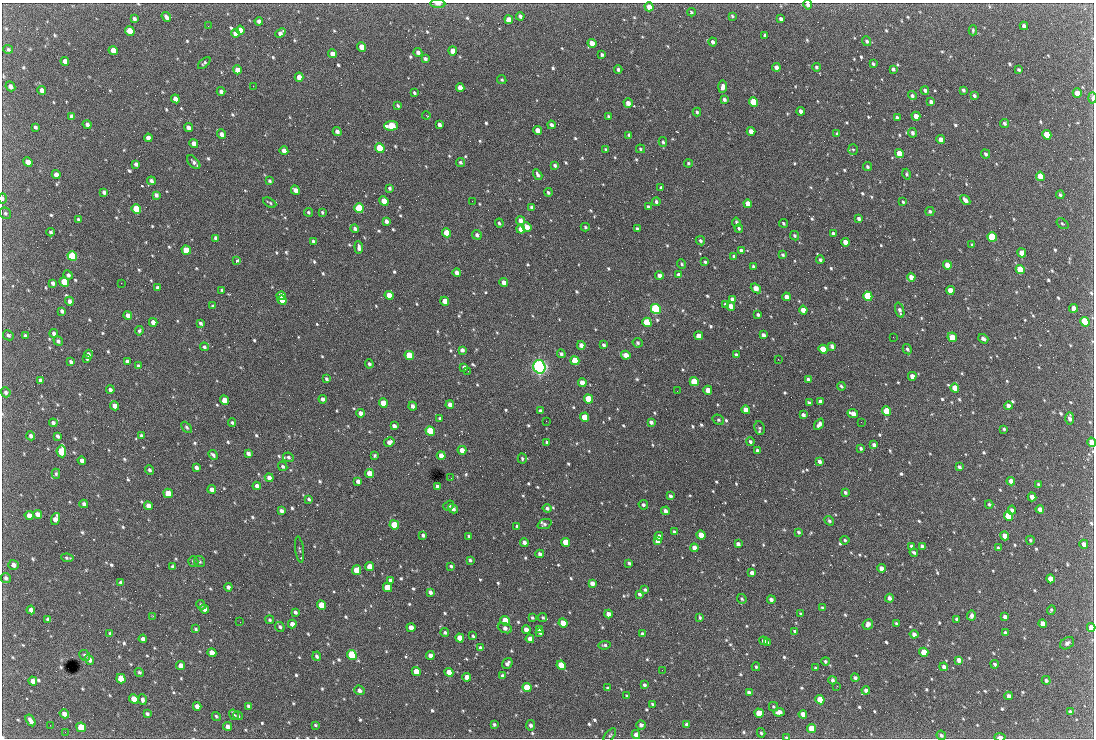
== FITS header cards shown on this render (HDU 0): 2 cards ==
NAXIS1  =                 1092 /fastest changing axis
NAXIS2  =                  736 /next to fastest changing axis

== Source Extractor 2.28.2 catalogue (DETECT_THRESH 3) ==
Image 1092 x 736 px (HDU 0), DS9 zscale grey, 1 PNG px = 1 image px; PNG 1096 x 740 px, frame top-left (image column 1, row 736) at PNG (2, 3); each listed source drawn as its Kron ellipse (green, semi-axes under 4 px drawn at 4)
Background 2590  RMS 47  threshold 140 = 3 sigma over >= 5 px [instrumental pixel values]
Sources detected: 821; of the 821, the 500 brightest by FLUX_AUTO listed and drawn (321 fainter detections omitted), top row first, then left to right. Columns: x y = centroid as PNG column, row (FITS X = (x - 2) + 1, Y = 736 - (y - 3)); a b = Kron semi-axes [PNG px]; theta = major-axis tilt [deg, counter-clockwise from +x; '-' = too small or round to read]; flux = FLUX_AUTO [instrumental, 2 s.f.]
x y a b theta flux
438 4 7 4 -3 1.1e+04
808 5 5 4 - 1.0e+04
649 7 4 4 - 3.0e+04
691 12 4 3 - 4.4e+03
520 16 4 3 - 8.6e+03
732 16 4 3 - 4.7e+03
166 17 5 3 - 9.7e+03
134 18 4 3 - 6.9e+03
781 19 4 3 - 9.0e+03
509 20 4 4 - 3.8e+04
259 21 4 4 - 1.1e+04
208 26 2 2 - 4.6e+03
1024 26 4 3 - 1.1e+04
240 30 4 4 - 1.8e+04
973 30 5 3 - 4.7e+03
130 31 5 4 - 5.7e+04
235 33 4 4 - 1.2e+04
280 33 6 4 43 1.3e+04
765 35 4 3 - 8.0e+03
867 41 5 4 - 8.1e+03
713 42 4 4 - 9.0e+03
592 43 4 4 - 2.8e+04
362 47 5 4 - 4.7e+04
8 49 5 4 - 6.5e+03
113 50 5 4 - 3.5e+04
453 51 4 4 - 3.1e+04
418 52 4 4 - 1.1e+04
332 54 4 4 - 2.5e+04
602 55 4 3 - 7.1e+03
425 59 4 3 - 1.0e+04
65 61 4 4 - 2.0e+04
204 63 7 4 44 5.7e+03
873 64 3 3 - 5.6e+03
776 67 4 4 - 1.5e+04
816 67 4 4 - 5.4e+03
618 69 4 4 - 6.8e+03
893 69 4 3 - 7.6e+03
237 70 4 4 - 2.5e+04
1019 70 4 3 - 5.2e+03
299 77 4 4 - 2.1e+04
502 80 5 4 - 4.7e+03
10 86 5 4 - 1.6e+04
253 86 2 2 - 1.9e+04
723 87 6 4 85 1.4e+04
460 88 4 4 - 2.6e+04
42 90 4 4 - 1.6e+04
925 90 4 4 - 8.8e+03
963 90 4 3 - 6.5e+03
221 91 4 3 - 1.2e+04
414 93 4 3 - 4.9e+03
1077 93 4 4 - 3.6e+04
912 96 4 4 - 7.1e+03
974 96 4 3 - 6.7e+03
1092 98 6 3 -89 1.1e+04
175 99 4 4 - 1.9e+04
724 99 4 4 - 7.4e+03
754 102 5 4 - 1.3e+05
931 102 4 4 - 1.3e+04
628 103 4 4 - 1.7e+04
398 106 4 3 - 5.4e+03
801 111 4 3 - 1.3e+04
697 112 4 3 - 5.1e+03
426 115 4 2 - 1.4e+04
72 116 4 4 - 1.0e+04
916 116 4 4 - 2.3e+04
608 117 4 3 - 6.8e+03
897 118 4 3 - 9.5e+03
1004 123 4 4 - 6.5e+03
87 124 5 4 - 1.0e+04
439 125 4 3 - 9.7e+03
551 125 4 3 - 9.6e+03
391 126 7 5 4 1.5e+05
35 127 4 3 - 7.2e+03
188 128 4 4 - 1.6e+04
538 130 4 4 - 3.0e+04
337 131 5 4 - 1.2e+04
751 131 4 4 - 3.0e+04
912 133 5 4 - 7.8e+03
221 134 5 4 - 1.7e+04
837 134 4 3 - 6.3e+03
629 135 4 3 - 5.7e+03
1047 135 5 4 - 9.2e+04
148 138 4 4 - 1.6e+04
941 139 4 4 - 2.4e+04
663 142 5 4 - 5.1e+03
194 144 4 4 - 2.0e+04
380 148 5 4 - 1.3e+05
641 149 5 3 - 4.7e+03
853 149 5 5 - 4.7e+03
606 150 3 3 - 5.0e+03
284 151 4 4 - 2.2e+04
899 153 5 4 - 5.2e+04
986 154 5 4 - 7.3e+03
28 162 5 4 - 3.0e+04
194 162 8 4 -46 9.7e+03
460 162 4 3 - 6.0e+03
688 163 4 4 - 4.6e+03
136 164 4 4 - 8.8e+03
555 165 3 3 - 6.6e+03
868 167 4 4 - 6.2e+03
907 174 5 4 - 5.3e+03
56 175 4 4 - 1.8e+04
538 175 6 3 -59 8.6e+03
1040 176 5 4 - 7.1e+04
151 181 4 3 - 8.7e+03
270 181 4 3 - 5.1e+03
389 188 4 4 - 6.4e+03
660 188 3 3 - 1.3e+04
295 190 5 4 - 1.9e+04
104 192 4 3 - 8.8e+03
548 192 4 3 - 5.4e+03
156 195 4 4 - 1.1e+04
1060 195 4 3 - 5.1e+03
3 199 5 4 - 5.0e+03
965 200 6 3 -48 1.4e+04
384 201 5 4 - 5.2e+04
472 201 2 2 - 5.7e+03
656 202 4 3 - 6.5e+03
903 202 3 3 - 4.4e+03
270 203 7 3 -27 4.7e+03
748 204 4 4 - 3.8e+04
532 207 4 3 - 8.4e+03
648 207 4 3 - 7.3e+03
359 208 5 4 - 2.3e+05
136 209 5 4 - 1.9e+05
930 211 4 4 - 6.4e+03
308 212 4 4 - 5.2e+03
322 212 4 3 - 4.6e+03
5 213 6 5 - 5.7e+03
859 218 4 3 - 8.6e+03
78 219 4 3 - 5.3e+03
520 220 5 4 - 1.5e+04
386 221 4 4 - 1.1e+04
736 222 4 4 - 6.0e+03
499 223 4 3 - 5.4e+03
784 223 4 3 - 4.4e+03
1062 224 7 4 -35 4.7e+03
527 227 5 4 - 2.5e+04
585 227 4 3 - 4.6e+03
355 228 4 4 - 7.4e+03
739 228 4 4 - 5.3e+03
521 229 4 4 - 2.3e+04
637 229 4 3 - 8.3e+03
51 232 4 3 - 7.0e+03
447 233 5 4 - 7.6e+04
833 234 4 3 - 9.7e+03
477 235 5 4 - 8.6e+03
795 236 5 4 - 4.8e+03
992 237 5 4 - 2.3e+05
216 238 4 3 - 1.1e+04
700 241 5 4 - 6.6e+03
313 242 4 3 - 8.1e+03
845 242 4 4 - 2.5e+04
972 245 4 3 - 5.0e+03
359 247 6 3 -83 1.1e+04
186 250 5 4 - 8.0e+04
741 251 4 3 - 9.8e+03
1022 253 4 4 - 3.9e+04
783 255 3 3 - 5.2e+03
72 256 5 4 - 2.8e+05
734 256 4 3 - 6.6e+03
820 260 4 4 - 6.3e+03
236 261 3 3 - 1.2e+05
705 262 3 3 - 5.2e+03
682 264 5 4 - 4.7e+03
947 265 4 4 - 3.2e+04
753 266 3 3 - 5.7e+03
1020 269 5 4 - 8.4e+04
457 273 4 4 - 1.6e+04
68 275 5 4 - 8.1e+03
659 275 4 4 - 1.5e+04
679 275 4 3 - 1.4e+04
911 277 4 4 - 2.2e+04
64 282 5 4 - 1.0e+05
504 282 4 3 - 1.8e+04
53 283 4 3 - 9.2e+03
121 283 2 2 - 8.7e+03
157 287 3 3 - 4.9e+03
756 288 5 4 - 3.3e+04
222 290 4 3 - 4.6e+03
950 290 4 4 - 3.2e+04
389 295 5 4 - 3.6e+04
281 296 4 4 - 6.2e+04
868 296 5 4 - 2.4e+05
786 297 4 4 - 2.2e+04
732 299 4 3 - 1.3e+04
282 300 5 4 - 6.9e+04
69 301 4 3 - 1.3e+04
445 301 4 4 - 4.1e+04
725 304 4 3 - 5.4e+03
213 306 4 3 - 5.8e+03
731 306 4 4 - 2.4e+04
1073 308 4 4 - 2.0e+04
656 309 5 4 - 5.4e+05
803 310 4 4 - 3.0e+04
900 310 8 4 -73 1.0e+04
62 311 4 3 - 8.4e+03
128 315 4 4 - 1.5e+04
758 315 3 3 - 6.7e+03
153 322 4 4 - 1.8e+04
647 322 5 4 - 1.5e+05
1085 322 5 4 - 2.0e+05
200 323 4 3 - 6.8e+03
139 331 4 4 - 6.1e+03
54 333 4 3 - 8.3e+03
8 335 6 5 - 7.5e+03
763 335 4 3 - 1.0e+04
25 336 4 3 - 7.4e+03
699 336 4 4 - 3.4e+04
893 337 2 2 - 1.4e+04
952 337 5 4 - 8.8e+04
983 339 5 3 - 1.1e+04
58 341 5 4 - 7.9e+03
637 343 5 4 - 6.3e+03
581 345 4 4 - 2.1e+04
604 345 4 3 - 6.9e+03
832 346 4 3 - 1.2e+04
204 347 4 4 - 6.7e+03
823 349 5 4 - 8.7e+04
907 349 5 4 - 6.8e+03
462 350 4 4 - 9.9e+03
88 354 4 4 - 1.1e+04
561 354 4 4 - 8.8e+03
409 355 5 4 - 1.2e+05
626 355 5 4 - 3.0e+04
736 355 4 3 - 9.0e+03
87 359 4 3 - 5.5e+03
778 359 2 2 - 1.2e+04
575 361 5 4 - 9.8e+04
71 362 4 3 - 9.0e+03
127 362 4 3 - 1.0e+04
369 364 4 4 - 6.2e+03
138 366 4 3 - 7.2e+03
464 367 4 3 - 8.6e+03
539 367 7 6 - 1.3e+06
468 371 2 2 - 5.8e+03
912 376 4 4 - 1.9e+04
326 379 4 3 - 5.9e+03
808 379 4 3 - 8.2e+03
40 380 4 3 - 8.3e+03
694 382 5 4 - 1.4e+05
582 383 4 4 - 2.6e+04
841 386 4 3 - 5.6e+03
955 388 4 4 - 4.0e+04
110 390 4 3 - 8.8e+03
708 390 4 4 - 3.3e+04
677 391 2 2 - 5.6e+03
6 392 5 4 - 8.0e+03
323 399 4 3 - 9.9e+03
588 399 5 4 - 1.1e+05
224 400 5 4 - 4.0e+04
820 401 4 4 - 1.4e+04
383 403 4 4 - 5.4e+04
809 403 4 3 - 1.1e+04
450 405 4 4 - 1.9e+04
115 406 5 4 - 2.3e+04
413 406 4 4 - 1.3e+04
1008 406 4 3 - 1.3e+04
746 410 4 4 - 2.8e+04
540 411 4 3 - 9.5e+03
887 411 5 4 - 1.4e+05
360 413 4 4 - 1.7e+04
853 413 5 4 - 2.2e+04
803 415 4 3 - 1.2e+04
585 417 5 4 - 8.5e+04
1070 418 6 4 90 1.1e+04
440 419 4 3 - 9.5e+03
718 420 6 4 -36 5.8e+03
546 421 2 2 - 6.6e+03
651 422 4 3 - 9.9e+03
861 422 2 2 - 5.7e+03
53 423 4 4 - 9.2e+03
232 423 4 3 - 4.9e+03
819 424 6 4 54 1.5e+04
394 426 4 4 - 1.2e+04
187 427 6 4 -46 5.1e+03
760 428 7 5 -81 6.4e+03
1004 429 3 3 - 4.9e+03
430 431 5 4 - 1.6e+05
141 435 4 3 - 4.7e+03
31 436 4 4 - 9.1e+03
58 436 4 3 - 8.0e+03
389 442 5 4 - 1.6e+04
547 442 4 3 - 6.4e+03
750 442 4 4 - 7.5e+03
1092 442 5 4 - 4.2e+04
874 445 4 3 - 9.5e+03
861 448 4 3 - 6.8e+03
462 450 4 4 - 2.9e+04
757 450 4 3 - 8.7e+03
61 451 6 5 - 1.5e+05
248 453 4 3 - 1.1e+04
213 455 5 4 - 8.1e+03
375 455 4 3 - 5.1e+03
441 456 4 4 - 2.9e+04
288 457 5 4 - 6.5e+03
522 458 5 4 - 5.6e+03
82 460 4 3 - 1.3e+04
819 461 4 3 - 1.2e+04
283 466 5 4 - 7.4e+03
196 467 4 3 - 1.1e+04
959 467 4 3 - 7.3e+03
149 470 5 4 - 7.1e+03
370 473 5 4 - 4.4e+04
56 474 5 4 - 5.3e+03
269 478 4 4 - 1.8e+04
451 478 2 2 - 5.0e+03
358 481 4 3 - 1.1e+04
1011 481 4 4 - 1.7e+04
1038 484 4 3 - 4.5e+03
257 486 4 4 - 1.4e+04
437 486 4 3 - 8.4e+03
212 489 4 4 - 1.6e+04
845 492 3 3 - 6.1e+03
168 493 5 4 - 7.9e+04
670 496 4 3 - 8.4e+03
1032 497 4 4 - 2.0e+04
309 499 4 3 - 5.6e+03
84 504 4 3 - 9.0e+03
989 504 4 3 - 4.7e+03
643 505 5 4 - 7.0e+03
148 506 4 4 - 2.3e+04
449 506 6 4 38 5.7e+03
547 508 4 4 - 7.9e+03
453 509 5 4 - 1.2e+04
1040 509 4 4 - 1.6e+04
1012 510 4 4 - 1.2e+04
281 511 4 3 - 9.3e+03
665 511 4 3 - 1.2e+04
37 514 4 4 - 2.2e+04
29 515 5 4 - 2.5e+04
1009 516 5 4 - 1.1e+05
55 519 6 4 72 2.5e+04
829 521 5 4 - 5.3e+03
544 524 7 4 21 6.2e+03
394 525 5 4 - 1.1e+05
517 526 3 3 - 4.5e+03
674 532 4 3 - 8.8e+03
798 532 3 3 - 5.4e+03
423 535 3 3 - 6.2e+03
701 535 4 4 - 5.9e+04
469 536 3 3 - 4.4e+03
659 536 4 4 - 1.6e+04
1005 536 4 4 - 2.3e+04
845 540 4 4 - 4.5e+03
1030 540 4 4 - 4.7e+03
657 541 4 4 - 1.9e+04
524 542 4 4 - 1.2e+04
566 542 4 4 - 7.1e+04
738 544 4 3 - 1.0e+04
1084 544 4 4 - 1.6e+04
911 546 4 3 - 6.6e+03
922 546 4 3 - 8.3e+03
694 548 4 4 - 2.2e+04
998 548 3 3 - 5.5e+03
299 549 13 3 -82 5.4e+03
914 552 4 3 - 6.3e+03
540 554 4 3 - 8.8e+03
67 558 6 3 -7 5.9e+03
470 560 3 3 - 5.5e+03
193 562 5 4 - 6.5e+03
200 562 6 5 - 5.5e+03
629 563 3 3 - 5.7e+03
13 565 5 5 - 1.3e+04
451 566 4 3 - 6.4e+03
173 567 4 3 - 7.7e+03
370 567 4 4 - 5.5e+04
881 568 4 4 - 1.8e+04
357 570 5 4 - 4.9e+04
752 573 4 4 - 1.8e+04
6 578 5 5 - 7.3e+03
1051 579 4 4 - 4.3e+04
390 580 4 3 - 8.5e+03
121 582 4 3 - 8.3e+03
592 583 4 4 - 1.7e+04
228 587 4 3 - 9.7e+03
387 588 5 4 - 9.0e+04
645 590 3 3 - 5.2e+03
430 592 4 3 - 1.1e+04
639 594 4 4 - 8.0e+03
889 598 4 4 - 1.2e+04
742 599 5 4 - 5.0e+03
771 599 4 4 - 1.0e+04
201 605 5 4 - 6.0e+03
321 605 5 4 - 7.7e+04
823 608 3 3 - 6.5e+03
205 609 4 4 - 1.8e+04
31 610 4 4 - 1.4e+04
1051 610 5 4 - 4.7e+03
295 612 4 3 - 7.4e+03
608 614 4 4 - 2.2e+04
801 614 4 3 - 5.3e+03
153 616 3 2 - 1.1e+04
971 616 5 3 - 1.1e+04
1005 617 4 4 - 1.4e+04
532 618 3 3 - 4.8e+03
543 618 4 4 - 5.1e+03
700 618 4 3 - 5.0e+03
48 619 4 3 - 9.0e+03
957 619 4 3 - 9.0e+03
270 620 4 4 - 5.6e+03
505 621 5 4 - 1.0e+05
240 622 2 2 - 5.0e+03
563 623 4 4 - 5.4e+04
896 623 4 3 - 4.7e+03
292 624 4 4 - 1.7e+04
868 624 5 5 - 1.2e+04
1043 624 4 4 - 2.6e+04
280 627 5 4 - 6.8e+03
1091 627 4 4 - 1.9e+04
411 628 4 4 - 2.8e+04
505 628 7 4 -22 1.3e+04
196 629 4 3 - 4.9e+03
539 629 4 3 - 7.6e+03
526 630 4 4 - 1.9e+04
795 631 4 3 - 4.9e+03
445 632 4 4 - 5.6e+03
540 632 3 3 - 6.6e+03
1005 633 4 3 - 6.9e+03
110 634 4 3 - 5.0e+03
642 634 4 3 - 6.5e+03
914 634 4 4 - 1.2e+04
473 636 4 3 - 4.9e+03
460 638 4 4 - 3.9e+04
143 639 4 4 - 1.3e+04
530 639 4 4 - 2.0e+04
764 641 4 4 - 1.6e+04
768 643 3 3 - 6.4e+03
1067 643 7 5 33 8.8e+03
605 645 6 4 5 6.2e+03
481 648 4 3 - 1.3e+04
924 652 4 4 - 7.1e+04
212 653 5 4 - 3.5e+04
85 655 6 5 - 7.6e+03
352 655 5 4 - 2.8e+05
430 655 4 4 - 1.9e+04
317 656 4 4 - 7.8e+03
89 660 5 4 - 1.4e+04
959 660 4 4 - 1.6e+04
825 661 4 4 - 5.2e+03
507 663 6 5 - 1.0e+04
995 664 4 3 - 4.9e+03
561 665 5 4 - 7.9e+04
181 666 4 4 - 2.6e+04
756 667 4 3 - 4.8e+03
944 667 4 4 - 1.0e+04
816 668 3 3 - 5.4e+03
662 670 2 2 - 6.0e+03
416 671 4 4 - 4.4e+04
139 672 5 4 - 5.3e+03
449 672 4 4 - 4.0e+04
502 676 4 4 - 6.5e+03
467 677 4 4 - 2.6e+04
855 678 4 4 - 7.4e+03
121 679 5 4 - 8.4e+04
833 680 4 3 - 7.5e+03
1046 680 4 4 - 8.2e+03
33 681 4 4 - 2.1e+04
644 685 4 3 - 7.1e+03
837 686 3 2 - 4.5e+03
527 688 5 4 - 1.1e+05
607 688 3 3 - 4.8e+03
359 690 5 4 - 1.1e+04
866 690 4 4 - 9.3e+03
749 693 4 3 - 1.1e+04
627 696 3 3 - 4.7e+03
1009 696 4 3 - 1.1e+04
134 699 5 4 - 5.5e+04
142 699 5 4 - 8.9e+03
820 700 5 4 - 8.0e+04
652 704 3 3 - 4.5e+03
197 706 4 4 - 1.8e+04
248 706 4 3 - 5.8e+03
773 707 5 4 - 4.5e+03
779 712 5 4 - 2.2e+04
1070 712 4 3 - 1.0e+04
759 713 5 4 - 9.3e+04
64 714 5 4 - 1.9e+04
147 714 4 3 - 6.5e+03
803 714 4 4 - 2.1e+04
234 715 6 3 -55 4.7e+03
216 716 4 3 - 4.9e+03
238 716 5 4 - 5.1e+03
30 720 6 3 -57 1.6e+04
494 724 3 3 - 5.6e+03
687 724 4 3 - 1.0e+04
50 725 2 2 - 4.7e+03
315 725 4 3 - 4.4e+03
530 725 5 4 - 8.7e+03
641 725 5 5 - 1.1e+04
227 726 4 4 - 1.5e+04
81 727 5 4 - 1.1e+05
812 729 5 4 - 6.9e+04
65 732 2 2 - 9.9e+03
761 733 5 4 - 4.5e+03
610 735 8 4 50 5.1e+03
636 735 4 4 - 1.4e+04
941 735 5 4 - 6.7e+03
786 737 3 2 - 4.9e+03
1000 737 5 3 - 1.2e+04
At the frame edge (FLAGS 8, measured only in part): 8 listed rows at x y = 438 4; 808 5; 1092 98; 3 199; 1092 442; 1091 627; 786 737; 1000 737
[321 fainter detections neither listed nor drawn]